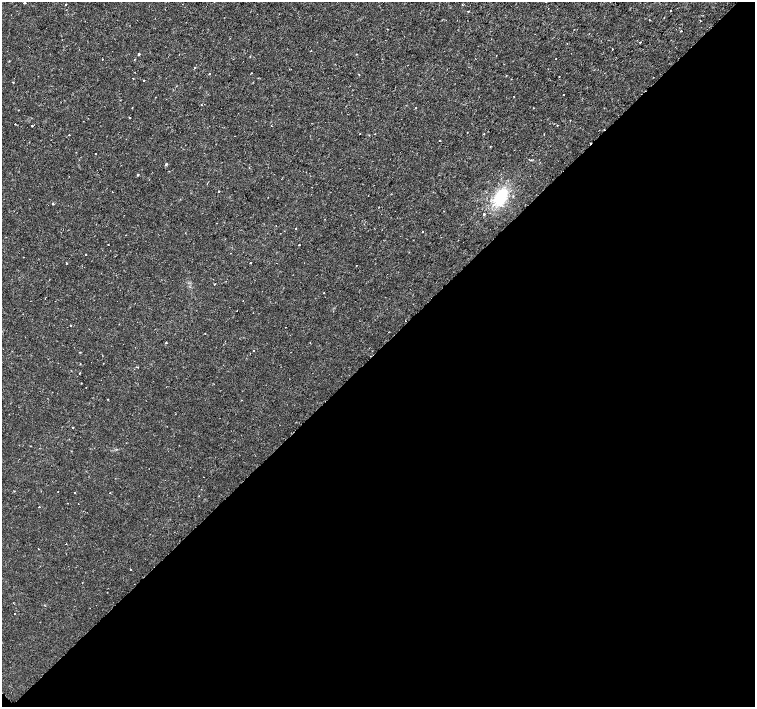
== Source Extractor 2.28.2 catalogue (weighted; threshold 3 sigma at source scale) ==
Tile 15 of 4 x 4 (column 3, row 4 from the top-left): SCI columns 3015-4519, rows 165-1573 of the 6041 x 6034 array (HDU 1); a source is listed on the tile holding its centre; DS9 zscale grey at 2 x 2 block average (1 PNG px = mean of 2 x 2 image px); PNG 757 x 709 px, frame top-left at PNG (2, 2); no overlay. Shown black and unused: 51% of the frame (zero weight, under 2 of 3 exposures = <1% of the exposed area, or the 3 px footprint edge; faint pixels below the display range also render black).
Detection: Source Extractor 2.28.2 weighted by HDU 2 'WHT'; one run over the whole footprint, this tile lists its part. Background 0.00334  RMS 0.0011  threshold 0.00482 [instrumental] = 3 sigma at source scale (4.5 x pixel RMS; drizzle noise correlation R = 1.50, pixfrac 1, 0.0396/0.0396 arcsec/px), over >= 5 px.
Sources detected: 73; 2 cosmic-ray / hot-pixel residue — not listed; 1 inside a brighter listed object's ellipse — not listed separately; the other 70 listed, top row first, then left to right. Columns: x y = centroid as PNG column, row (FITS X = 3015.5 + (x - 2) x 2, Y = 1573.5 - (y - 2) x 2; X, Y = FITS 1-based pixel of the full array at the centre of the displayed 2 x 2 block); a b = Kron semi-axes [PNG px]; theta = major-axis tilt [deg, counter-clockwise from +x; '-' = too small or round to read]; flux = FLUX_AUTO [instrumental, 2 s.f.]
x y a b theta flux
24 3 2 2 - 0.23
462 4 2 2 - 0.36
66 5 2 2 - 0.58
468 11 2 2 - 0.23
671 11 2 2 - 0.47
664 17 2 2 - 0.1
155 18 2 2 - 0.094
650 20 2 2 - 0.19
681 31 2 2 - 0.7
589 34 2 2 - 0.089
640 42 3 2 - 0.19
567 44 2 2 - 0.11
612 49 2 2 - 0.24
311 51 3 2 - 0.11
139 54 2 2 - 0.33
102 59 2 2 - 0.12
195 68 3 2 - 0.18
252 73 2 2 - 0.15
209 74 2 2 - 0.35
133 78 2 2 - 0.12
144 80 2 2 - 0.71
13 83 2 2 - 0.15
564 95 2 2 - 0.12
513 96 2 2 - 0.19
201 105 2 2 - 0.12
132 108 2 2 - 0.13
18 110 2 2 - 0.12
130 118 2 2 - 0.11
15 124 2 2 - 0.15
32 126 2 2 - 0.49
271 126 2 2 - 0.11
467 133 2 2 - 0.12
359 134 2 2 - 0.13
484 134 2 2 - 0.15
69 135 2 2 - 0.21
440 140 2 2 - 0.11
95 153 2 2 - 0.13
166 164 4 3 - 0.25
249 168 2 2 - 0.11
138 174 2 2 - 0.22
207 184 2 2 - 0.2
219 191 2 2 - 0.67
500 197 15 10 58 10
53 204 2 2 - 0.34
379 207 2 2 - 0.14
484 214 2 2 - 0.73
296 228 2 2 - 0.31
422 232 2 2 - 0.21
108 245 2 2 - 0.16
299 245 2 2 - 0.19
85 255 2 2 - 0.12
23 257 2 2 - 0.096
66 263 2 2 - 0.27
250 263 2 2 - 0.12
356 265 2 2 - 0.096
214 284 2 2 - 0.22
324 293 2 2 - 0.2
71 325 2 2 - 0.18
166 342 2 2 - 0.29
253 351 2 2 - 0.25
138 367 2 2 - 0.18
79 373 2 2 - 0.15
107 399 2 2 - 0.14
73 427 2 2 - 0.3
75 493 2 2 - 0.21
110 493 2 2 - 0.12
39 507 2 2 - 0.35
39 549 2 2 - 0.13
131 569 2 2 - 0.23
14 614 2 2 - 0.12
Diffuse or blended objects may show on this block-average render without a row.